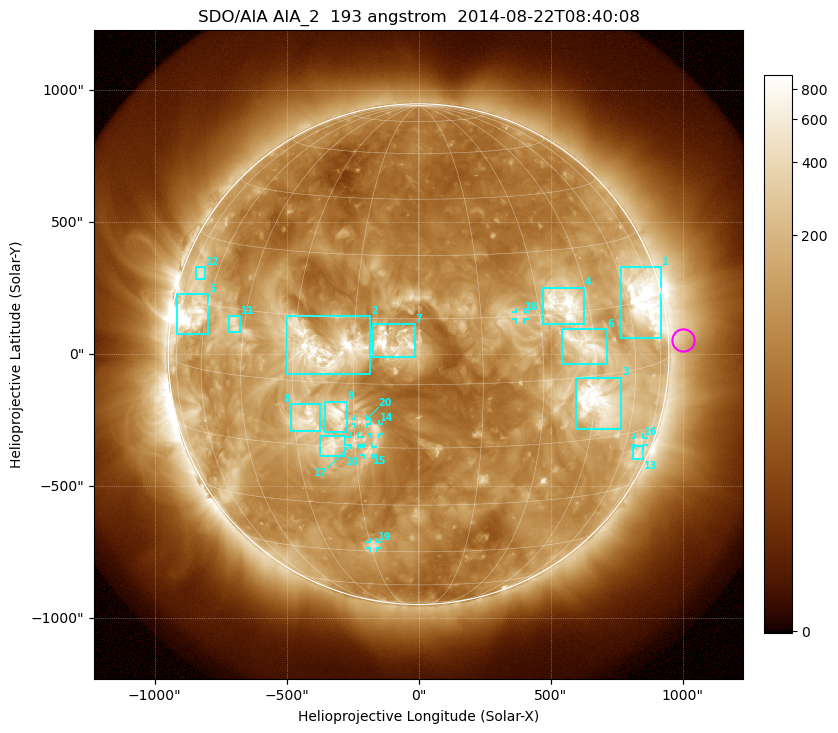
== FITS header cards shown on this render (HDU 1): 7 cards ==
TELESCOP= 'SDO/AIA'
INSTRUME= 'AIA_2'
WAVELNTH=                  193
WAVEUNIT= 'angstrom'
DATE-OBS= '2014-08-22T08:40:08.80'
CTYPE1  = 'HPLN-TAN'
CTYPE2  = 'HPLT-TAN'

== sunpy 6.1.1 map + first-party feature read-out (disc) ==
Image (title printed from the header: SDO/AIA AIA_2  193 angstrom  2014-08-22T08:40:08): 1024 x 1024 px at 2.4 arcsec/px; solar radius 949 arcsec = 395 px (full disc in frame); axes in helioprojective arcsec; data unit not stated in the header (colour bar unlabelled)
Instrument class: DISC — disc imager (sunpy class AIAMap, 193 A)
Bright regions (active regions / flare kernels): reference = the median radial profile (limb darkening/brightening removed); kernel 9 px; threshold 5 sigma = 256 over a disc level ~82.9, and >= 1.15x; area >= 12 px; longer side >= 9 px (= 22 arcsec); searched inside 0.97 R_sun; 21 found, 20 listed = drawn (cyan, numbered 1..; 7 of them under ~33 arcsec drawn as corner ticks so the feature stays visible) (cap 20 boxes per figure: the strongest are kept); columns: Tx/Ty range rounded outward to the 5 arcsec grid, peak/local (2 s.f.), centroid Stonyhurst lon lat
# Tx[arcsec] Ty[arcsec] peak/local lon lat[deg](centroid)
1 765..920 60..330 13 +68 +15
2 -500..-180 -80..145 13 -22 +8
3 595..770 -285..-85 16 +46 -6
4 470..630 115..255 12 +37 +17
5 -920..-795 75..230 32 -67 +12
6 540..715 -35..95 8.1 +42 +7
7 -175..-15 -15..115 20 -6 +10
8 -485..-370 -295..-190 8.7 -27 -9
9 -355..-270 -295..-180 9.4 -19 -7
10 -375..-275 -385..-310 8 -21 -15
11 -720..-675 85..145 5.6 -48 +12
12 -845..-805 280..330 4.6 -69 +21
13 810..855 -400..-345 4.4 +69 -21
14 -180..-150 -305..-265 6.3 -10 -10
15 -210..-175 -385..-350 5.9 -12 -16
16 820..855 -345..-315 4.1 +68 -18
17 -260..-225 -345..-310 5.4 -15 -14
18 370..400 130..160 4.8 +25 +15
19 -185..-155 -735..-710 5.4 -14 -43
20 -240..-195 -265..-245 4.6 -13 -9
Off-limb structures (1.02-1.3 R_sun): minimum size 162 px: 3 found; the strongest spans PA ~240..305 deg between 1.02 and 1.3 R_sun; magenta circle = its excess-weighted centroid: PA ~275 deg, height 1.06 R_sun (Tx ~1000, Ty ~55 arcsec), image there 1.8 x the reference